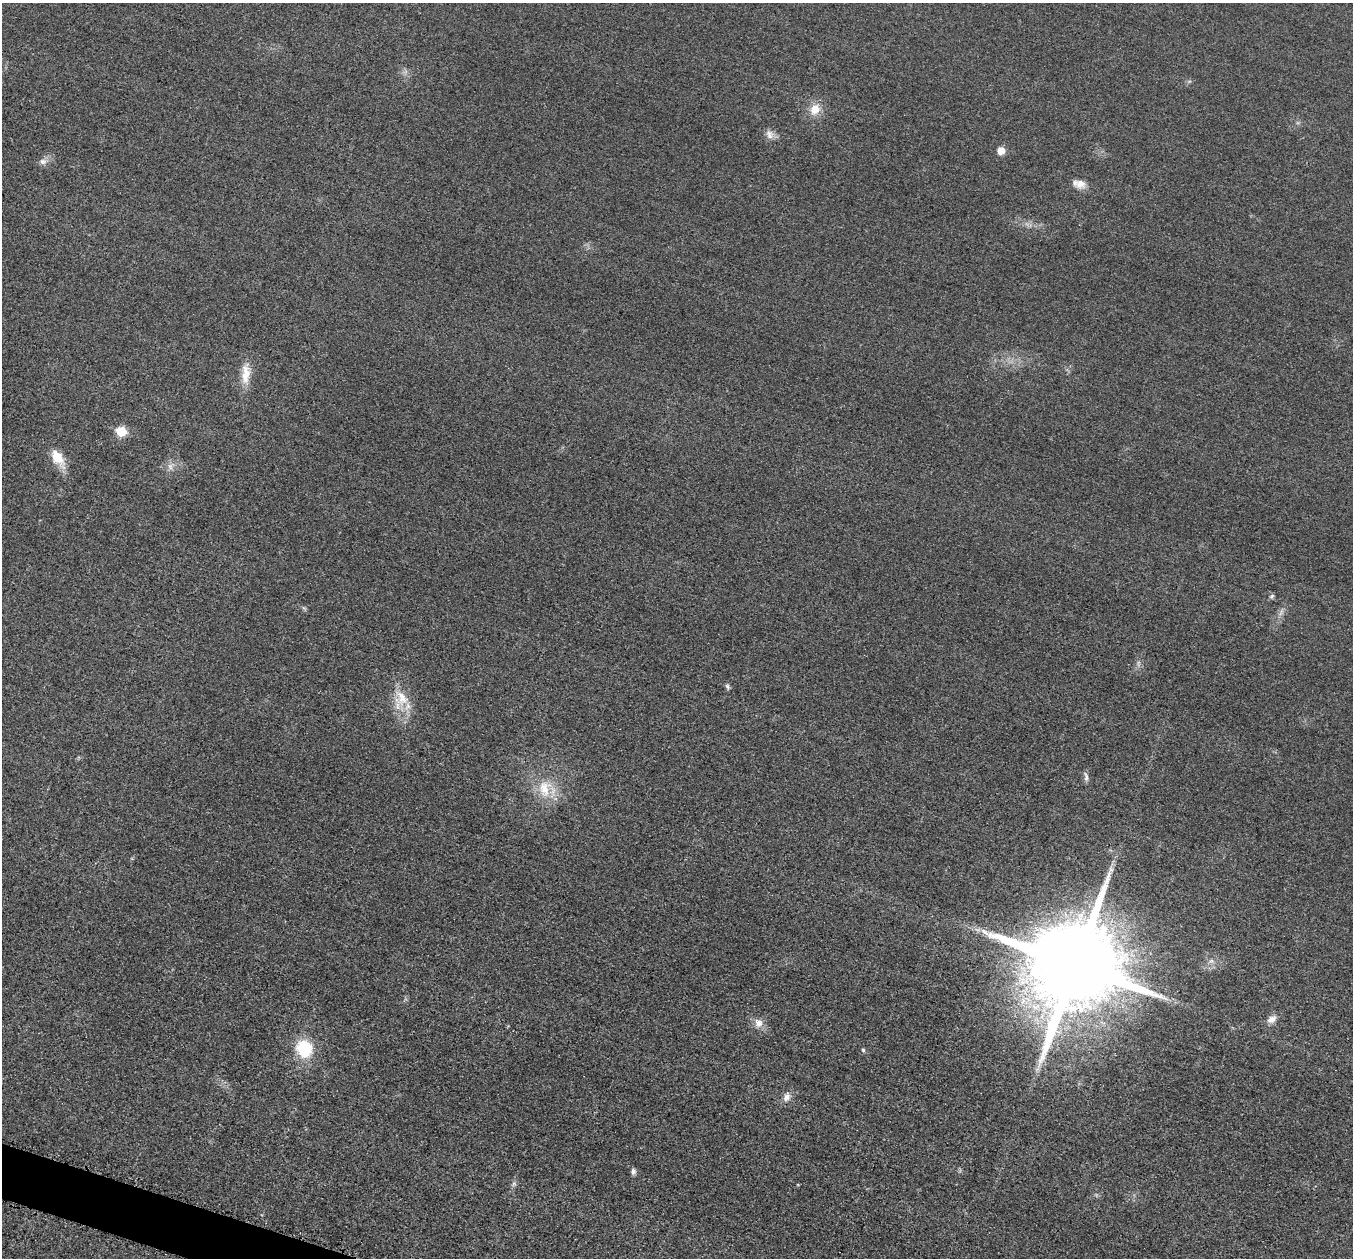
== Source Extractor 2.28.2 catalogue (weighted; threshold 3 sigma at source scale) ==
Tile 7 of 4 x 4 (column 3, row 2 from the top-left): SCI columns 2736-4086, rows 2711-3966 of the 5458 x 5502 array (HDU 1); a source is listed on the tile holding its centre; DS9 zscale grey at full resolution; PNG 1355 x 1260 px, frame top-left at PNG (2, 3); no overlay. Shown black and unused: <1% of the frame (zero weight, under 3 of 5 exposures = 4% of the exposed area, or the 3 px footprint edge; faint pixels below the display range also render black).
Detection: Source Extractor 2.28.2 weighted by HDU 2 'WHT'; one run over the whole footprint, this tile lists its part. Background 0.0195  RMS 0.0052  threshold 0.0233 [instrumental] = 3 sigma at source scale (4.5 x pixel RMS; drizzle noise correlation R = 1.50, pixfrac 1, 0.05/0.05 arcsec/px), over >= 5 px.
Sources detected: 24; all 24 listed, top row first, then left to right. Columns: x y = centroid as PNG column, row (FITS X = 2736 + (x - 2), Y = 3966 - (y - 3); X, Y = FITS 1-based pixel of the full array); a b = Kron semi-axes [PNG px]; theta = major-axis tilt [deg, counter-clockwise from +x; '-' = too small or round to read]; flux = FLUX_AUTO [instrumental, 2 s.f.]
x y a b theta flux
815 109 14 11 56 7.3
769 134 13 9 -71 3.1
1001 151 7 7 - 4.9
43 162 9 8 - 2.4
1080 184 14 12 -10 4.6
246 374 30 11 86 8.8
121 431 6 6 - 22
57 457 19 12 -54 10
170 466 10 7 -75 2.3
1272 596 7 6 - 1
727 686 8 5 -60 1.1
401 698 25 19 -63 13
1086 777 14 5 -84 1.8
544 789 27 18 -89 16
1111 869 7 4 -44 1.2
1211 961 7 4 18 1.2
1075 965 24 24 - 11000
1272 1019 13 8 33 3.4
758 1023 13 11 -82 4.3
304 1048 18 16 -72 23
863 1050 5 5 - 0.74
787 1097 13 9 66 3.5
633 1171 8 6 81 1.5
514 1184 6 4 -18 0.9